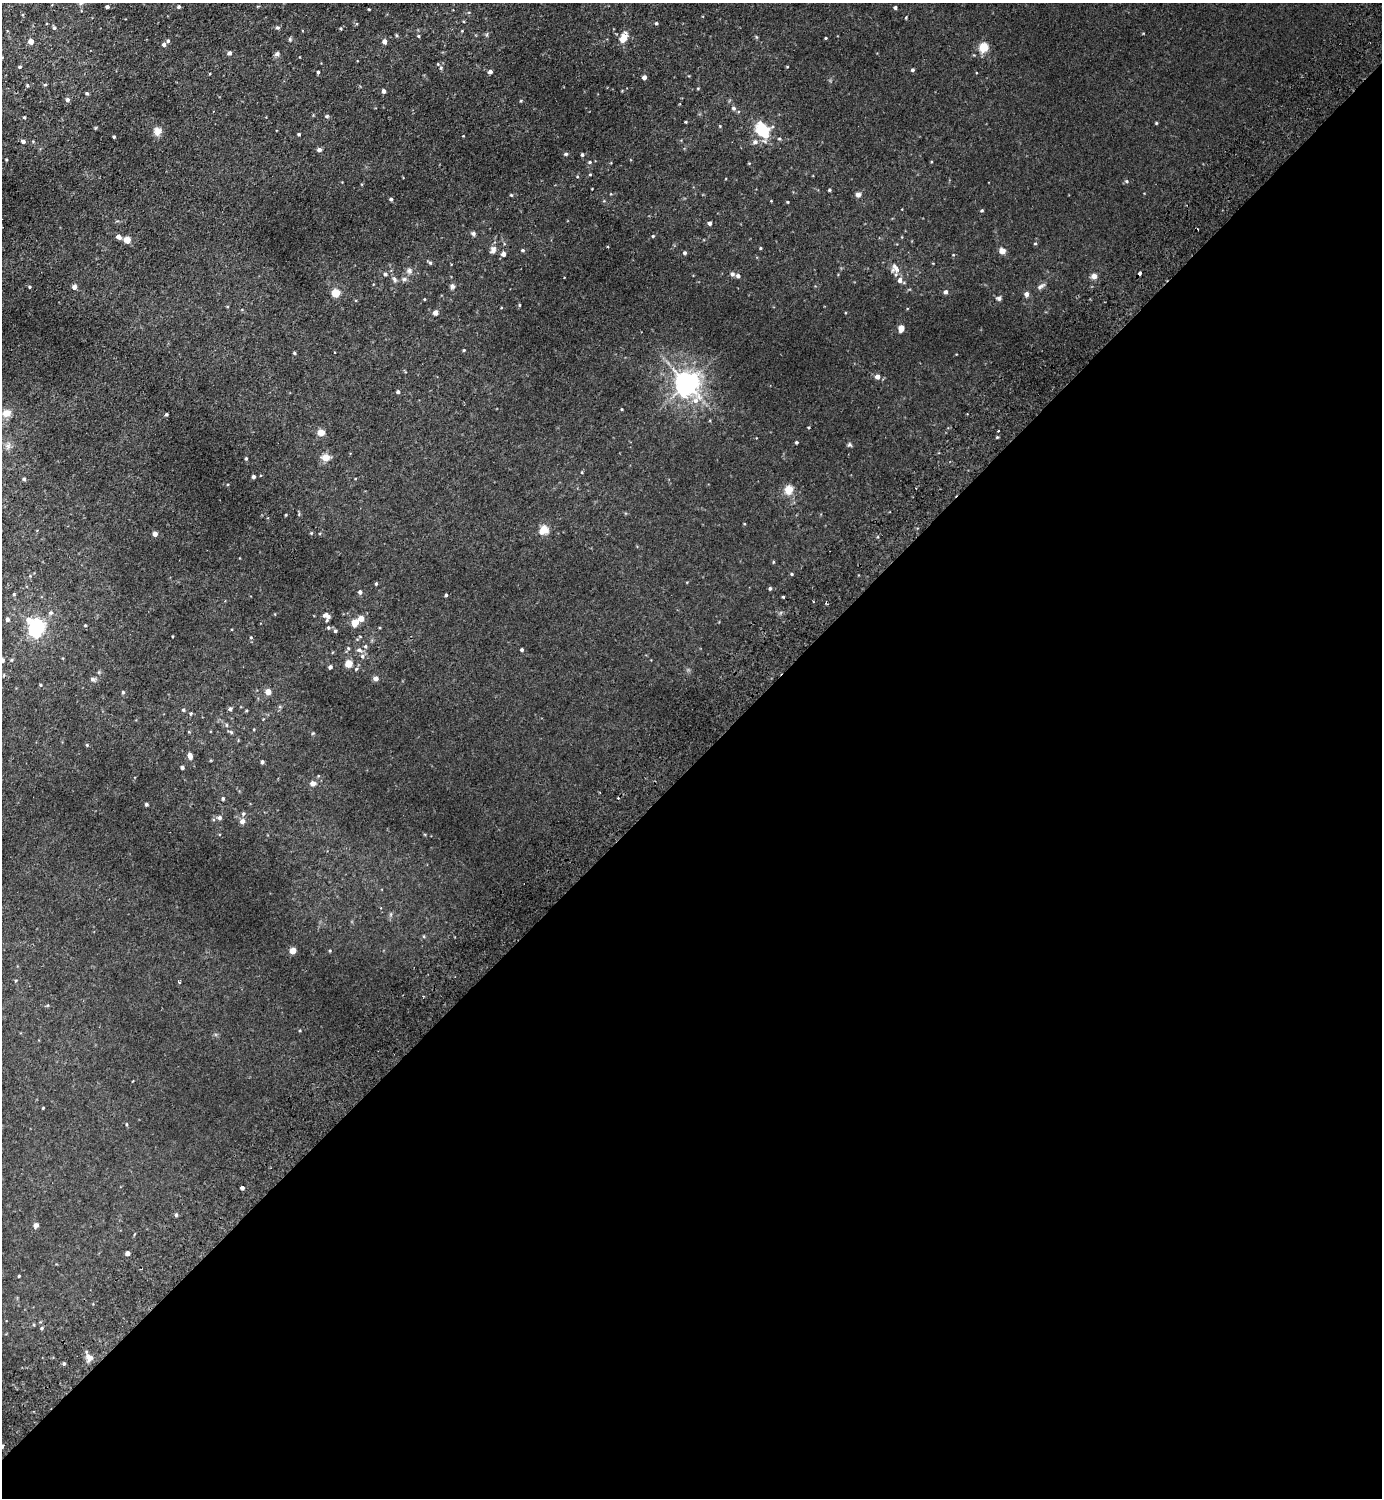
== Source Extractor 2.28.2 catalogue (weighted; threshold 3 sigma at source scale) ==
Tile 15 of 4 x 4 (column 3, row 4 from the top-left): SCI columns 2963-4342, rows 45-1540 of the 6066 x 6072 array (HDU 1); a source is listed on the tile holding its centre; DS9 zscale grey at full resolution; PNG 1384 x 1500 px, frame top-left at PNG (2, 3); no overlay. Shown black and unused: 49% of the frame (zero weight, under 2 of 3 exposures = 3% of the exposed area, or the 3 px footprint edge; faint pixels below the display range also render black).
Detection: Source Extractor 2.28.2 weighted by HDU 2 'WHT'; one run over the whole footprint, this tile lists its part. Background 0.0275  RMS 0.011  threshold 0.0484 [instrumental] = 3 sigma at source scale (4.5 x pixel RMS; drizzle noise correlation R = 1.50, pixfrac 1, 0.05/0.05 arcsec/px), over >= 5 px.
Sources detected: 181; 1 inside a brighter object's white glare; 3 cosmic-ray / hot-pixel residue — not listed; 1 inside a brighter listed object's ellipse — not listed separately; the other 176 listed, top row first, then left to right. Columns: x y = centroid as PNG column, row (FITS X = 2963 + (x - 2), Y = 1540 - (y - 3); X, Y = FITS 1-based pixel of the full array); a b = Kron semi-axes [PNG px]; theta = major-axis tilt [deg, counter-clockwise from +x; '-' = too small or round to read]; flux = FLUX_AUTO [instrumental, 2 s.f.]
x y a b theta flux
81 3 7 5 29 2.4
107 7 4 3 - 3.1
179 7 4 4 - 1.8
895 8 4 4 - 2
369 9 4 3 - 0.81
906 17 3 2 - 0.87
656 23 4 3 - 1.5
54 28 5 4 - 1.6
277 28 6 5 - 1.8
397 35 5 3 - 1.1
418 36 4 4 - 1.2
756 37 6 4 -88 1.1
623 38 11 7 65 12
826 38 3 3 - 0.92
290 39 6 4 73 1.3
168 41 5 4 - 1.6
385 41 4 4 - 5.7
31 42 4 4 - 7.6
164 44 5 4 - 2.8
984 47 10 9 - 14
229 53 4 4 - 3.1
277 54 7 5 29 2.6
20 67 4 4 - 1.5
787 67 3 3 - 0.79
441 68 5 4 - 1.4
913 70 4 4 - 1.8
318 72 3 3 - 1.5
490 72 5 4 - 3.2
644 77 4 4 - 4.5
27 85 5 3 - 0.93
45 85 5 3 - 1.1
698 88 4 3 - 0.76
383 91 4 4 - 3.3
87 93 5 4 - 1.4
67 100 5 4 - 3.4
734 108 6 6 - 2.3
327 116 5 4 - 1.3
24 117 4 3 - 0.94
686 122 3 3 - 0.88
1156 123 4 3 - 0.91
95 128 5 3 - 0.9
762 130 11 8 -56 65
157 131 11 9 87 6
299 134 3 3 - 1.3
114 137 3 3 - 1.3
23 141 5 4 - 2.4
755 142 6 6 - 3.6
319 150 5 4 - 3.2
566 154 5 4 - 1.5
582 155 4 3 - 1.5
6 160 3 3 - 0.94
590 162 4 4 - 1.1
590 174 5 3 - 0.83
1127 181 5 5 - 1.4
829 190 3 3 - 1.1
511 195 4 3 - 1.1
858 195 7 6 - 3.1
391 199 4 4 - 1.6
788 202 4 3 - 0.72
982 210 4 4 - 1.3
710 223 4 4 - 3.3
473 233 6 5 - 2.3
653 236 4 4 - 1
118 237 5 4 - 4.9
127 240 4 4 - 19
1035 243 5 3 - 0.92
760 248 4 3 - 0.89
493 250 10 8 72 4.8
523 250 5 4 - 1.5
1002 251 4 4 - 14
685 253 4 4 - 2
503 254 5 4 - 5.2
430 263 5 4 - 1.6
895 268 14 11 -58 7.4
409 271 8 7 - 3.3
1139 273 4 3 - 8.5
385 274 5 5 - 2.5
732 274 5 5 - 2.9
738 276 4 4 - 3.2
1094 276 4 4 - 8.6
394 279 8 5 -61 2.3
404 279 6 6 - 2.2
452 286 6 5 - 2.9
1041 286 12 5 30 2.9
30 287 3 3 - 1
74 287 5 5 - 4.5
946 292 5 4 - 2.8
336 293 5 5 - 35
1027 294 4 4 - 5.2
999 298 6 5 - 2.1
424 299 4 2 - 0.68
519 305 4 3 - 0.99
435 313 4 4 - 7
901 328 6 5 - 7.9
464 350 4 3 - 0.88
294 353 4 3 - 1.2
877 377 5 5 - 5.7
687 383 8 7 - 870
398 392 4 4 - 2.3
622 409 4 3 - 0.77
6 413 13 10 22 8.6
166 414 4 3 - 1.3
321 432 4 4 - 20
997 437 4 4 - 0.99
796 442 3 3 - 1.4
849 444 6 5 - 1.6
8 446 10 8 89 4.4
325 457 11 9 -1 7.2
246 458 4 3 - 1.3
582 472 5 3 - 0.92
253 477 3 3 - 2.3
24 479 4 4 - 1.8
789 490 12 10 66 9.9
286 515 4 3 - 0.79
544 530 12 11 - 9.6
311 533 4 4 - 0.85
155 534 5 4 - 4.9
773 562 5 3 - 0.77
792 574 4 4 - 1.1
30 576 4 4 - 0.92
376 584 4 3 - 1.3
770 588 4 3 - 1.5
360 592 4 4 - 3.1
14 594 5 4 - 1.2
446 595 3 3 - 1.4
783 597 3 2 - 1
51 613 6 5 - 2.1
327 616 9 7 -51 5.1
361 618 4 4 - 10
7 619 5 4 - 3.4
355 623 10 8 42 9.4
85 625 4 3 - 0.79
328 628 5 4 - 1.4
35 629 7 5 -43 170
335 631 5 5 - 1.6
251 637 5 4 - 1
365 646 5 4 - 1.5
348 648 5 5 - 1.5
359 650 8 6 -16 3.1
522 650 3 3 - 1.8
362 656 6 5 - 2.3
349 664 5 4 - 25
330 667 4 4 - 3.1
356 669 5 4 - 1.3
376 678 5 5 - 4.3
92 679 7 5 -3 2.4
41 685 5 3 - 0.96
123 692 5 4 - 1.3
268 692 4 4 - 11
230 709 5 5 - 2
183 710 5 4 - 1.1
191 713 5 4 - 1.4
227 725 5 3 - 1
87 745 4 4 - 1.1
190 756 7 5 -71 5.3
262 762 3 3 - 2.3
182 767 3 3 - 2.7
312 783 5 5 - 5
223 798 4 4 - 1.7
146 804 4 3 - 1.7
243 814 6 5 - 1.9
219 818 5 5 - 3.1
242 821 5 5 - 4.8
293 951 4 4 - 14
330 951 4 3 - 0.93
16 981 4 3 - 0.97
43 1108 3 3 - 0.81
127 1124 4 3 - 0.97
242 1188 4 3 - 6.3
176 1215 5 4 - 1.6
36 1225 6 5 - 3.1
127 1253 4 4 - 4.4
19 1276 3 2 - 1.1
42 1328 4 4 - 1.3
89 1357 9 8 - 5.8
64 1364 4 3 - 1.6
Overlapping masked pixels (flux is a lower limit): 1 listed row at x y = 1139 273
Isophote crosses this tile's border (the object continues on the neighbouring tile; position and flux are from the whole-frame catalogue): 1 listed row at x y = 81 3